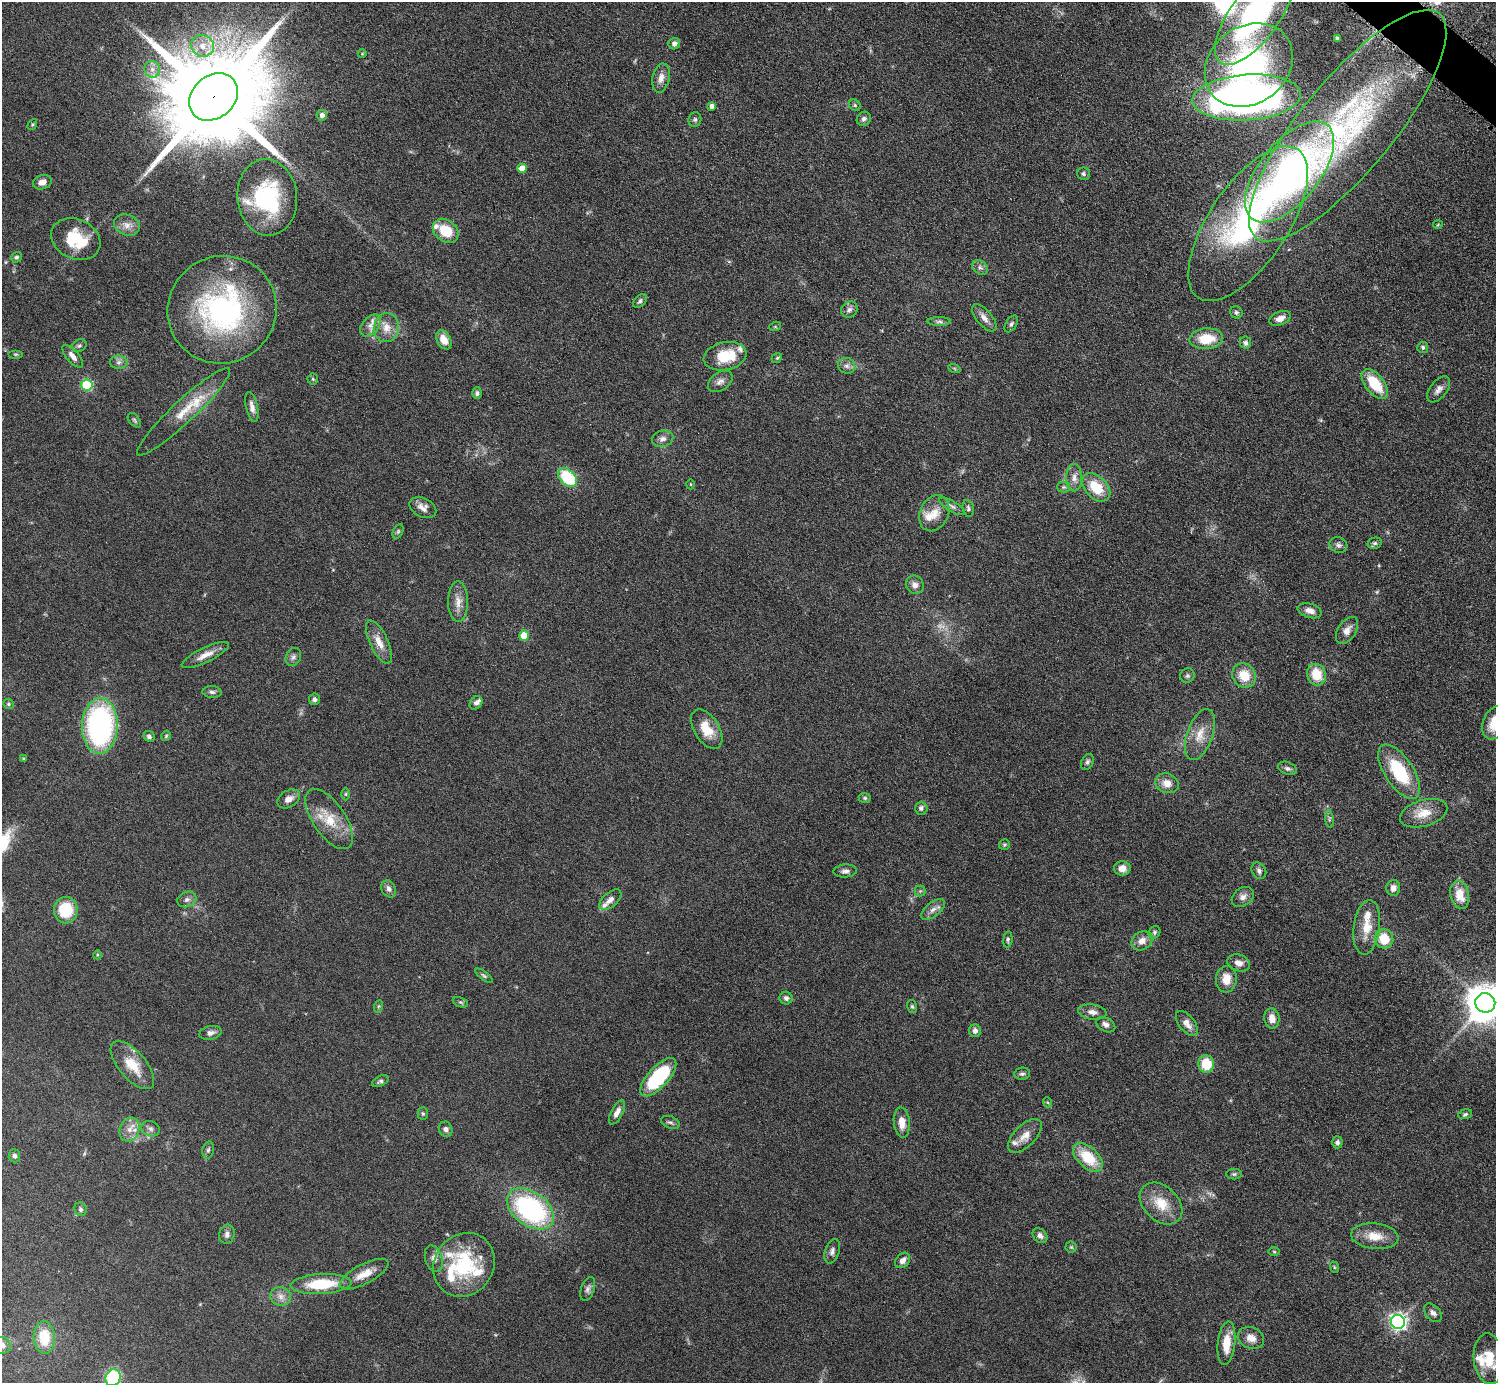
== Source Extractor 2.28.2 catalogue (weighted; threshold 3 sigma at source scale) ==
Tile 10 of 4 x 4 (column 2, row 3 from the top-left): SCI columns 1497-2990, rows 1683-3063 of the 5982 x 5984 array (HDU 1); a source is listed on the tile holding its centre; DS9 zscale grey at full resolution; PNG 1498 x 1385 px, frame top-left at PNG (2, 2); each listed source drawn as its Kron ellipse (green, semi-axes under 4 px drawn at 4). Shown black and unused: <1% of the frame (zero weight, under 6 of 12 exposures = <1% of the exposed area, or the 3 px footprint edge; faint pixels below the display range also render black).
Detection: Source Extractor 2.28.2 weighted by HDU 2 'WHT'; one run over the whole footprint, this tile lists its part. Background 0.0392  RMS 0.0038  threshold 0.0157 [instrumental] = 3 sigma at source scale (4.09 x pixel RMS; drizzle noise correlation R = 1.36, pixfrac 0.8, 0.05/0.05 arcsec/px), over >= 5 px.
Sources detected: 205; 3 too faint to see at this stretch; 1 inside a brighter object's white glare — neither listed nor drawn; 16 inside a brighter listed object's ellipse — not listed separately; the other 185 listed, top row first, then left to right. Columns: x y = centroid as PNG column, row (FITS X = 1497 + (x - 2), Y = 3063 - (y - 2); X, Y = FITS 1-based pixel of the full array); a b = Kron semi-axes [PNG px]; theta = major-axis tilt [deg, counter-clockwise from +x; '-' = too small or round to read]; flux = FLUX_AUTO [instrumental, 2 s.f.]
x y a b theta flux
1255 15 58 24 54 83
1337 38 3 3 - 0.82
674 44 6 5 - 1.4
202 46 11 10 - 4.4
362 54 4 3 - 0.27
1249 65 47 38 38 66
152 69 8 7 - 2
661 78 15 8 78 2.7
214 97 27 21 41 11000
1247 97 54 23 4 190
855 105 6 5 - 0.63
712 106 4 4 - 1.8
322 115 5 5 - 1.5
695 119 7 6 - 0.83
864 119 7 6 - 1.1
32 125 6 3 58 0.4
1348 126 145 46 51 110
522 168 5 4 - 3.9
1289 172 60 30 51 120
1083 174 6 6 - 0.89
42 182 9 7 18 2.1
267 197 38 30 -85 37
1248 224 89 39 56 84
127 225 13 10 -24 2.9
1438 225 5 3 - 0.34
446 231 14 10 -37 10
76 239 25 20 -24 16
16 257 5 5 - 0.88
980 267 8 6 -40 1.2
640 301 8 5 46 0.93
849 309 9 7 44 1.4
222 310 55 53 32 78
1236 312 6 6 - 0.77
984 318 16 7 -49 2.5
1280 318 11 6 20 2.6
939 322 11 4 0 1.1
1011 324 9 5 56 0.85
370 325 13 8 49 2.6
775 327 6 4 18 0.38
386 328 14 12 79 4.3
1206 339 17 10 5 9.2
444 340 10 7 -63 4.3
1245 343 6 5 - 0.95
79 346 8 6 34 0.83
1423 347 5 5 - 0.71
15 354 7 4 0 0.48
73 356 14 6 -49 2.1
725 356 22 14 11 12
777 358 5 4 - 0.5
119 362 8 6 1 1.2
847 366 9 7 -19 1.5
954 368 6 4 -19 0.52
313 379 6 5 - 0.54
720 381 14 9 36 2
1375 384 17 9 -52 12
87 385 6 5 - 27
1438 389 15 8 52 2.1
477 393 6 5 - 0.88
252 407 15 6 -77 2.1
183 412 63 11 43 11
134 420 8 5 -50 0.71
663 439 11 8 16 1.8
568 478 11 7 -44 17
1074 478 14 8 -90 2.4
691 484 5 3 - 0.36
1063 487 6 5 - 0.69
1096 487 17 11 -45 10
952 506 14 5 -31 1.3
423 508 14 9 -27 2.5
968 508 8 5 -78 0.76
934 513 19 14 65 5.1
398 531 7 5 64 0.6
1375 543 7 5 13 0.74
1338 545 9 7 -25 1.1
915 585 10 8 -52 1.9
458 602 20 10 -89 3.6
1310 611 12 7 -15 2.3
1347 630 15 9 57 2.6
524 636 5 5 - 6.7
379 642 24 9 -65 4.4
205 655 26 7 26 3.6
293 657 9 7 62 1.2
1244 675 13 11 -52 7.6
1316 675 11 9 -68 8.1
1187 676 7 6 - 0.85
212 692 9 6 -2 1.1
314 699 6 5 - 0.92
476 703 7 5 54 1.3
8 704 5 5 - 0.6
1495 723 17 12 67 7
100 726 28 18 88 70
707 729 22 12 -58 7.8
1200 734 27 13 70 6
149 736 6 5 - 0.94
166 736 5 5 - 0.47
24 759 4 3 - 0.45
1087 762 8 6 64 0.95
1287 768 10 6 -20 1.2
1399 772 31 14 -56 20
1167 783 12 9 -19 3.6
346 794 6 4 90 0.45
865 798 6 5 - 0.61
289 799 12 8 30 2.5
921 808 6 6 - 1.1
1424 813 24 13 16 6.4
329 819 35 16 -56 10
1329 819 9 4 -83 0.75
1004 845 5 5 - 0.57
1122 868 8 7 - 2.8
845 871 11 6 4 1.4
1259 871 9 7 -59 1.2
1393 888 8 7 - 2
389 889 9 7 -60 1.7
920 891 5 5 - 0.61
1460 895 14 9 -79 5.8
1243 897 12 9 34 2.1
187 899 10 7 21 1.5
610 900 13 7 41 2.1
933 909 14 7 38 2.1
66 910 13 12 - 14
1367 927 27 13 83 7
1155 932 7 5 56 0.77
1008 939 8 4 83 0.68
1384 939 10 9 - 7.9
1142 941 11 9 34 2.9
97 955 4 3 - 0.33
1239 963 11 8 -17 2.3
484 976 10 4 -36 0.74
1226 979 13 10 86 4.9
786 998 6 6 - 1.1
461 1002 8 5 -20 0.68
1485 1003 10 9 - 810
379 1006 6 4 70 0.55
912 1006 6 5 - 0.6
1092 1012 14 7 -8 2.2
1272 1018 10 7 -82 3.2
1187 1023 15 8 -52 2.7
1106 1025 10 6 -30 1.6
975 1031 6 6 - 1.4
210 1033 11 6 12 1.7
1206 1064 9 8 - 10
132 1065 29 13 -49 8.9
1022 1074 8 6 7 0.94
658 1077 24 10 47 29
380 1081 9 5 27 0.9
1047 1102 5 3 - 0.36
617 1112 13 6 62 2.1
423 1114 6 5 - 0.61
1465 1114 7 4 17 0.65
670 1122 9 6 -20 0.95
902 1122 15 8 -84 4.1
150 1129 9 7 -25 1.3
446 1129 8 6 -73 1.4
129 1130 12 9 69 3.3
1025 1136 21 11 45 4.1
1337 1142 6 5 - 1.1
208 1150 8 5 79 0.83
14 1156 6 6 - 1
1088 1157 18 10 -42 12
1234 1174 7 5 1 0.67
1161 1204 24 17 -44 8.7
81 1209 7 6 - 0.96
530 1209 26 17 -36 58
227 1234 9 7 75 1.5
1040 1236 8 6 -43 1.5
1375 1236 24 13 -6 6.1
1071 1247 5 5 - 0.52
832 1251 13 7 72 1.5
1274 1252 5 3 - 0.4
434 1259 13 8 -72 2.2
903 1260 8 6 49 2
464 1265 33 29 55 28
1334 1267 6 3 -71 0.42
364 1274 27 10 27 5.1
321 1284 30 10 4 15
588 1289 12 6 71 1.4
281 1296 10 9 - 2.3
1433 1313 11 7 -48 1.4
1398 1322 7 7 - 130
44 1337 16 10 -87 9.7
1251 1338 13 10 -24 3.4
1227 1343 22 8 84 7.2
2 1345 9 8 - 2.2
1489 1359 25 15 -85 8.8
113 1378 8 7 - 23
Overlapping masked pixels (flux is a lower limit): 2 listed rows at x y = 214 97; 1348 126
Isophote crosses this tile's border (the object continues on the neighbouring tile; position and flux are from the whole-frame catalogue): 5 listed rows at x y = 1255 15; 1495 723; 1485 1003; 2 1345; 113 1378